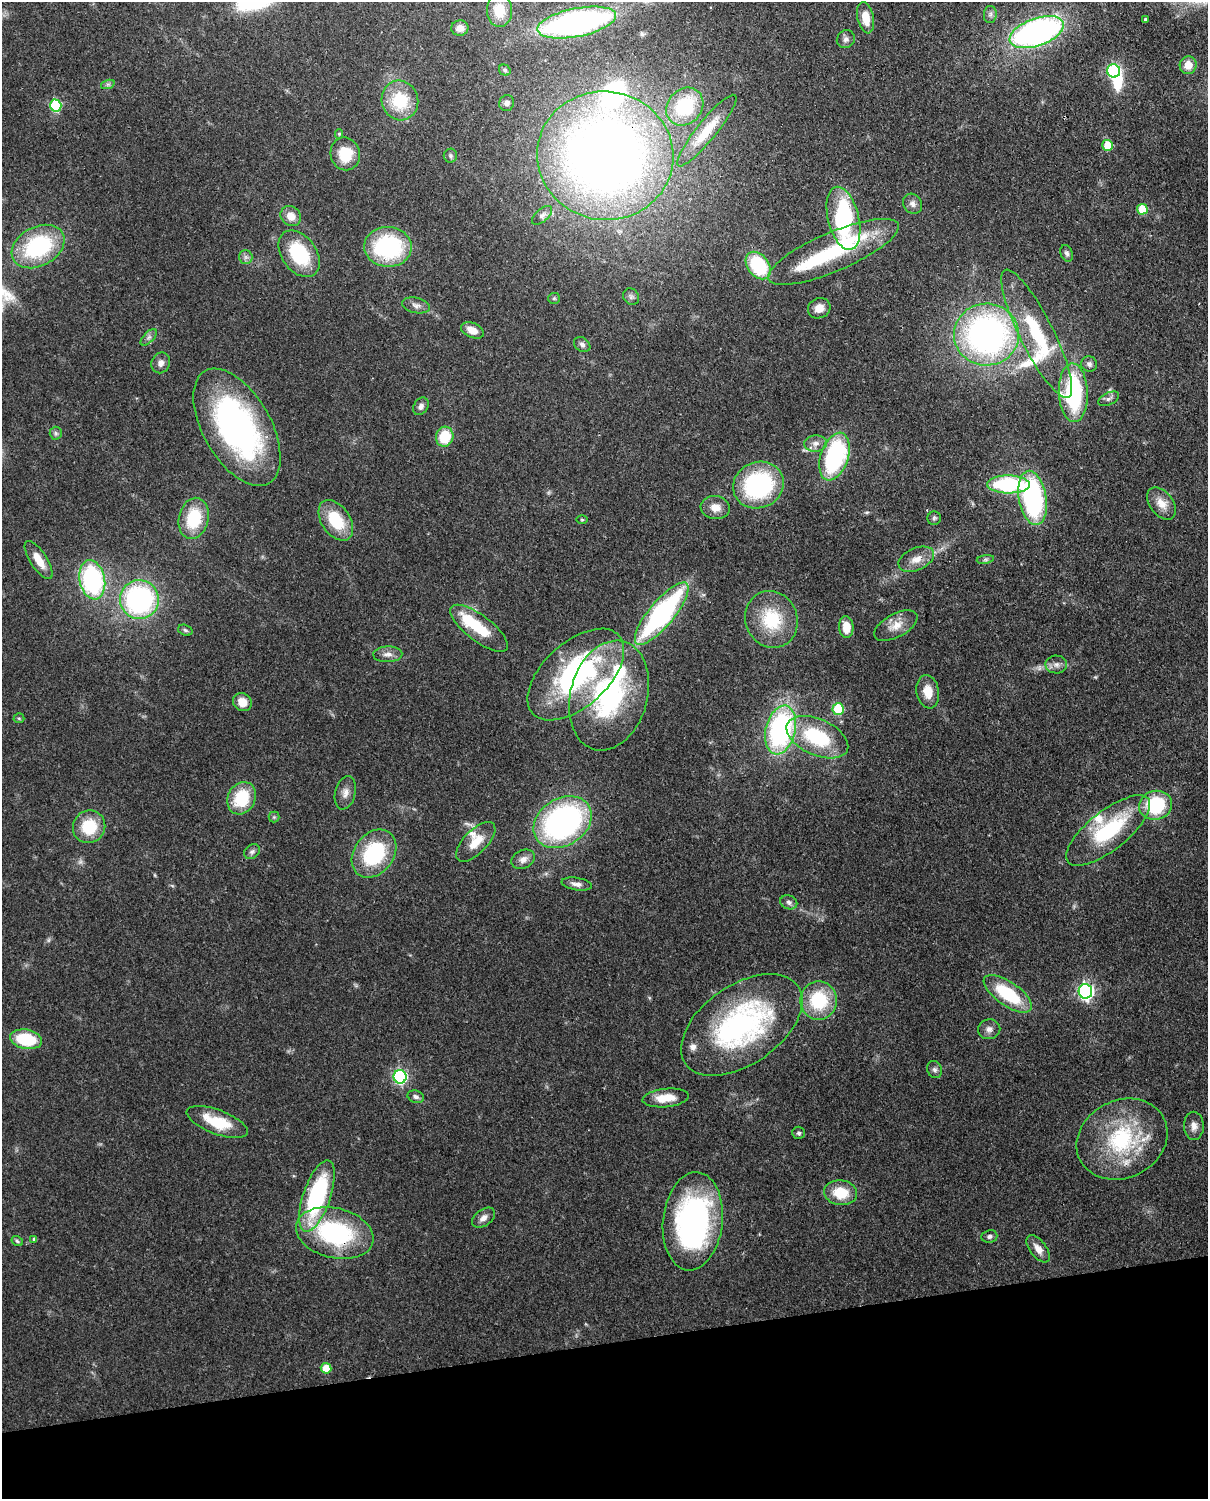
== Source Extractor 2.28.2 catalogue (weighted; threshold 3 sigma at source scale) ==
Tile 10 of 4 x 3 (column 2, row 3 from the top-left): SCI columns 1296-2501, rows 155-1651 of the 5000 x 4911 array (HDU 1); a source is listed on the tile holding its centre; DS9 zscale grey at full resolution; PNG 1210 x 1501 px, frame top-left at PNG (2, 2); each listed source drawn as its Kron ellipse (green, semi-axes under 4 px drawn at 4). Shown black and unused: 10% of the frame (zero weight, under 3 of 4 exposures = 7% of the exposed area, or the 3 px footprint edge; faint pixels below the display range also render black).
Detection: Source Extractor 2.28.2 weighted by HDU 2 'WHT'; one run over the whole footprint, this tile lists its part. Background 0.0986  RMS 0.0041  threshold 0.0184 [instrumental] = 3 sigma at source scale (4.5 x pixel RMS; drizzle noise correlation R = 1.50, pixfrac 1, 0.05/0.05 arcsec/px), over >= 5 px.
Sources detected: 131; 2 too faint to see at this stretch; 2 inside a brighter object's white glare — neither listed nor drawn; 7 inside a brighter listed object's ellipse — not listed separately; the other 120 listed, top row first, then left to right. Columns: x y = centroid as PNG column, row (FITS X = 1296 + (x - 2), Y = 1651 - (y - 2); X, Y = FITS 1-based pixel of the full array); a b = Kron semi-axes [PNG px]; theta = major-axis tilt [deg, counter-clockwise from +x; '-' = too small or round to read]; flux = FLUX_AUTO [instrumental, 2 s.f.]
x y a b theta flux
499 11 16 12 89 8.2
990 14 8 6 87 1.4
866 18 16 8 -79 6.5
1145 19 3 3 - 0.44
577 22 40 14 11 140
460 28 9 8 - 2.9
1037 32 28 13 19 140
846 39 9 8 - 1.7
1188 65 9 8 - 4.6
505 70 6 5 - 0.97
1114 71 6 6 - 76
108 84 7 4 18 0.92
400 100 20 18 -74 19
507 103 8 7 - 1.4
56 105 6 5 - 32
685 107 20 17 50 22
707 131 45 9 51 11
339 134 5 4 - 0.61
1107 145 5 5 - 11
345 154 16 14 -79 12
450 156 7 6 - 1
605 156 68 64 -8 400
913 204 10 9 - 2.1
1142 209 5 5 - 16
542 215 12 6 41 1.7
291 216 11 9 -44 4.7
843 218 32 15 -76 72
38 246 28 19 28 42
388 247 24 20 -2 47
833 252 70 19 23 35
1067 253 8 6 -69 1.2
299 254 26 17 -54 26
246 257 7 6 - 1.3
758 265 15 10 -52 29
631 297 9 7 -56 1.3
554 298 6 5 - 0.61
416 305 14 7 -11 2.1
819 308 11 10 - 3.9
472 330 12 7 -24 4.6
1037 334 71 17 -63 32
986 335 32 31 - 150
149 337 10 5 45 1.4
582 345 9 6 -34 1.5
161 363 10 9 - 2.3
1089 364 8 7 - 1.5
1073 393 29 14 -88 49
1109 399 11 6 26 1.4
421 406 9 7 58 1.8
237 427 65 34 -60 120
56 433 6 6 - 1
445 437 10 8 77 14
816 443 11 8 3 2.5
834 457 24 14 71 57
1008 484 21 9 -1 48
758 485 26 23 24 56
1033 498 27 13 -80 71
1162 503 18 11 -52 5.1
715 508 15 11 -7 4.3
194 518 21 15 78 19
934 518 7 6 - 0.88
582 519 6 3 -1 0.46
336 520 22 14 -55 18
916 559 19 11 23 5
985 559 8 4 9 0.89
39 560 22 8 -57 6.6
92 580 20 12 -78 58
139 600 19 19 - 78
662 614 39 12 50 87
771 619 29 26 -68 21
896 626 24 11 28 5.7
846 627 11 7 -87 6.7
479 628 35 13 -37 17
185 630 7 5 -18 0.9
388 654 14 8 2 2.7
1056 664 11 9 -1 2.3
576 674 58 32 42 79
928 692 17 11 -80 6.1
609 695 56 38 75 73
242 702 10 8 -36 5.1
838 709 6 5 - 24
19 718 5 5 - 0.56
781 730 25 15 76 79
817 737 33 18 -24 31
345 793 17 10 77 3.1
242 798 17 13 64 19
1156 805 16 14 17 28
274 817 5 5 - 0.6
563 822 31 23 32 110
89 827 17 16 - 16
1108 830 51 19 38 36
476 842 25 12 46 7.7
252 852 8 6 38 1.3
374 854 26 19 53 33
523 859 12 9 28 2.8
577 884 15 6 -9 2.2
789 902 9 7 -22 1.4
1085 991 7 7 - 120
1008 994 28 12 -35 25
819 1000 19 18 - 24
742 1025 68 39 35 95
989 1029 11 10 - 2.2
26 1039 16 9 -10 21
935 1070 9 7 -63 1.4
400 1077 7 6 - 75
416 1097 8 6 -16 1.3
666 1098 23 9 6 8.1
217 1122 32 12 -21 16
1194 1126 14 10 -89 2.8
799 1133 6 6 - 0.99
1122 1139 47 39 27 43
841 1193 16 12 -7 11
317 1196 37 13 71 55
484 1218 13 8 36 2.4
693 1221 49 30 84 110
335 1233 39 25 -13 54
989 1236 8 6 9 1.3
34 1239 4 4 - 0.84
17 1241 6 4 -31 0.75
1038 1249 16 8 -52 3.4
326 1368 5 5 - 9
Overlapping masked pixels (flux is a lower limit): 3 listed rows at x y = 605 156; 742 1025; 335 1233